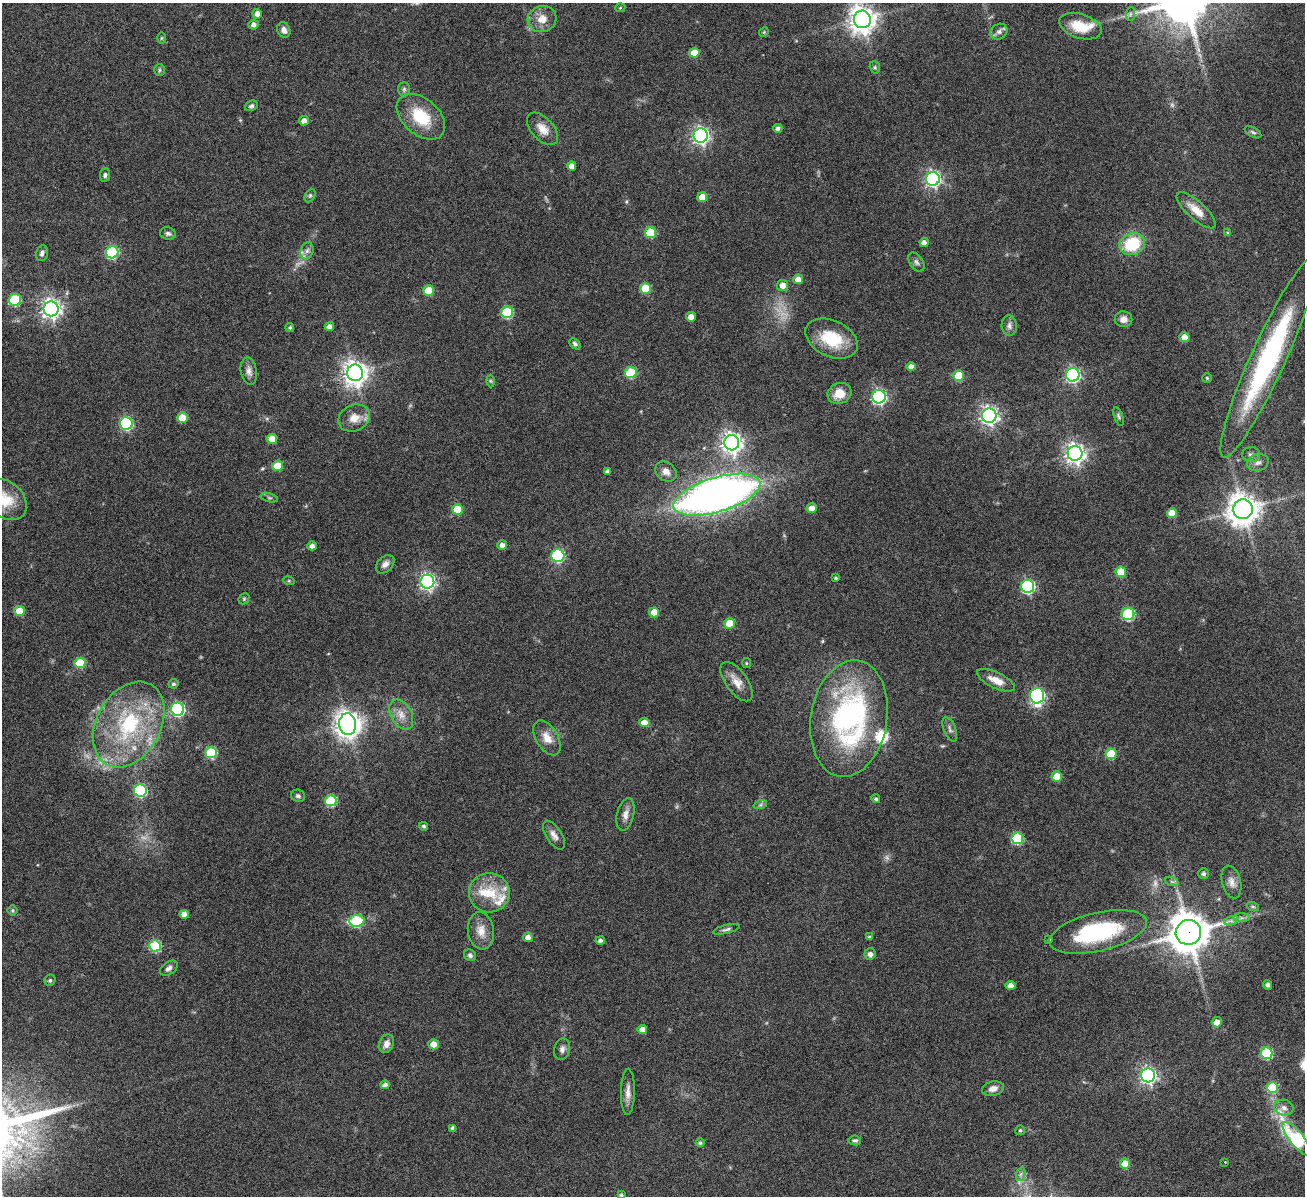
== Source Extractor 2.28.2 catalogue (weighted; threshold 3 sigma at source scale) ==
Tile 7 of 4 x 4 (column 3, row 2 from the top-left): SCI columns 2614-3916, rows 2666-3859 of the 5223 x 5210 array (HDU 1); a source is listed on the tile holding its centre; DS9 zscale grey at full resolution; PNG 1307 x 1198 px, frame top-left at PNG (2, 3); each listed source drawn as its Kron ellipse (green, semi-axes under 4 px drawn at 4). Shown black and unused: <1% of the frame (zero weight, under 4 of 8 exposures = <1% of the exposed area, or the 3 px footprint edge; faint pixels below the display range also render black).
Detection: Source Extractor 2.28.2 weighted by HDU 2 'WHT'; one run over the whole footprint, this tile lists its part. Background 0.108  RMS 0.0052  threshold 0.0211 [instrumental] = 3 sigma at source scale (4.09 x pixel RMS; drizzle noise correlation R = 1.36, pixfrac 0.8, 0.05/0.05 arcsec/px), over >= 5 px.
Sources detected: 179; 5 too faint to see at this stretch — neither listed nor drawn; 5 inside a brighter listed object's ellipse — not listed separately; the other 169 listed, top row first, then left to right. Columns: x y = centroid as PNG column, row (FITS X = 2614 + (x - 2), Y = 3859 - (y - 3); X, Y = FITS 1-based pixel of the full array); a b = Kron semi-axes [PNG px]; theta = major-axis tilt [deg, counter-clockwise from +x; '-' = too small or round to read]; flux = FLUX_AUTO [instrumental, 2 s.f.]
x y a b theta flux
620 8 5 3 - 0.42
257 14 5 4 - 3.1
1130 14 7 4 89 1
542 19 14 13 - 6.1
862 19 9 8 - 550
254 25 5 5 - 1.9
1080 26 22 12 -17 11
284 30 8 6 -65 2.2
764 32 5 4 - 0.48
999 32 9 7 36 1.9
161 38 5 3 - 0.48
694 53 5 5 - 8.2
875 67 6 5 - 0.8
159 70 6 5 - 0.8
404 89 7 6 - 1.1
251 106 6 5 - 1
421 117 28 18 -41 19
304 121 5 4 - 3
778 128 4 4 - 1.6
543 129 19 11 -47 5.4
1253 132 9 4 -30 0.97
701 136 7 7 - 160
572 166 5 4 - 3.2
105 175 7 5 83 1
933 179 7 7 - 140
310 195 7 5 63 0.86
702 197 5 5 - 7.2
1196 210 25 9 -42 6.7
650 232 5 5 - 20
1228 233 4 4 - 0.68
168 234 8 6 -14 1.3
924 242 4 4 - 2.3
1132 244 13 10 23 24
307 251 9 6 73 1.9
112 252 6 6 - 42
42 253 8 6 76 1.6
916 262 10 6 -58 1.4
798 279 5 5 - 4
783 285 5 5 - 3.8
645 288 5 5 - 16
429 290 5 5 - 12
15 300 6 6 - 34
51 309 7 7 - 240
507 312 6 6 - 36
691 317 5 4 - 3.5
1123 319 9 8 - 2.9
329 326 5 4 - 2
1009 326 10 7 -86 2.1
290 327 4 4 - 0.81
1185 337 5 5 - 5.9
832 339 27 18 -25 19
575 344 6 4 -44 1.1
1269 357 110 17 66 90
911 367 4 4 - 2.8
249 371 14 8 -80 2.7
631 372 6 5 - 25
355 373 8 8 - 420
959 375 5 5 - 12
1073 375 7 7 - 110
1207 378 5 4 - 0.6
490 381 6 4 -88 0.62
839 393 12 10 19 7.1
879 397 7 6 - 110
989 416 7 7 - 210
1118 416 9 4 -70 0.92
182 418 5 5 - 7.9
354 418 16 13 25 6.1
126 423 6 6 - 61
272 439 5 5 - 7.3
732 443 8 7 - 290
1075 453 7 7 - 260
1251 455 9 7 -2 1.8
1258 462 11 8 13 2.5
277 466 5 5 - 12
608 471 4 4 - 1.3
666 471 11 9 -38 3.1
717 495 45 17 17 330
269 498 9 3 -13 0.76
5 499 24 18 -41 11
812 508 5 5 - 4
457 509 5 5 - 12
1243 509 10 10 - 710
1172 513 5 5 - 8.1
502 545 5 4 - 2.4
312 546 4 4 - 2.4
558 556 6 6 - 58
385 564 11 7 45 2.5
1121 572 5 5 - 11
836 578 4 3 - 0.7
289 581 5 3 - 0.54
427 582 7 7 - 140
1028 586 6 6 - 69
244 599 6 5 - 0.61
19 611 5 5 - 9.7
654 612 5 5 - 6.8
1128 614 6 6 - 42
730 623 5 5 - 11
80 663 5 5 - 19
746 663 5 4 - 0.54
996 680 20 8 -25 5.6
736 682 23 11 -54 5.7
173 684 5 5 - 1
1037 696 8 7 - 88
178 709 6 6 - 78
401 714 16 10 -61 4.9
849 719 59 38 81 110
644 723 5 4 - 5.5
129 724 46 32 61 53
348 724 11 8 -84 530
950 729 13 6 -68 1.9
547 738 19 11 -59 5.9
211 753 6 5 - 31
1111 754 5 5 - 16
1057 777 5 5 - 9.4
140 790 6 6 - 58
298 796 7 6 - 1.2
876 799 4 4 - 0.9
331 801 6 5 - 30
760 805 7 4 18 0.95
625 814 16 8 77 3.3
424 826 4 4 - 0.91
554 835 16 7 -58 2.9
1017 838 6 6 - 32
1204 874 5 5 - 1.4
1172 882 7 4 -19 0.86
1231 882 17 9 -76 3.4
489 893 20 19 - 14
1253 907 6 4 -19 0.76
13 910 5 5 - 0.77
184 914 5 4 - 3.2
1241 918 8 4 0 1.3
357 921 7 6 - 34
1231 921 7 4 18 1.3
726 929 14 4 14 1.2
481 931 19 13 -82 5.9
1098 932 50 19 13 52
1188 932 12 12 - 1200
528 937 5 4 - 2.4
869 937 4 3 - 0.8
1049 940 4 4 - 0.72
600 941 5 4 - 1.4
155 946 6 5 - 33
870 954 6 5 - 1.9
470 955 6 5 - 1.3
169 968 10 6 34 1.7
50 980 6 5 - 0.8
1268 985 5 4 - 1.2
1011 986 5 4 - 3
1217 1022 5 5 - 3.4
642 1029 5 4 - 3.7
386 1044 10 7 72 2.8
433 1044 5 5 - 4.1
562 1049 11 7 78 1.9
1266 1053 6 6 - 31
1148 1075 7 7 - 150
385 1085 4 4 - 1.7
1272 1087 5 5 - 23
993 1089 11 7 13 3
628 1092 23 7 89 3.7
1284 1108 9 7 -16 2.2
453 1128 4 4 - 1.5
1020 1130 5 4 - 0.82
1297 1139 20 7 -51 58
855 1140 6 5 - 0.96
700 1143 4 4 - 0.94
1225 1162 4 4 - 0.33
1125 1164 5 5 - 8.2
1021 1174 7 4 70 1.1
621 1195 4 3 - 0.84
Overlapping masked pixels (flux is a lower limit): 1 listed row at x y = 1188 932
Isophote crosses this tile's border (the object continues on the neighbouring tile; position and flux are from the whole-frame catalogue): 2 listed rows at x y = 5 499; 1297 1139